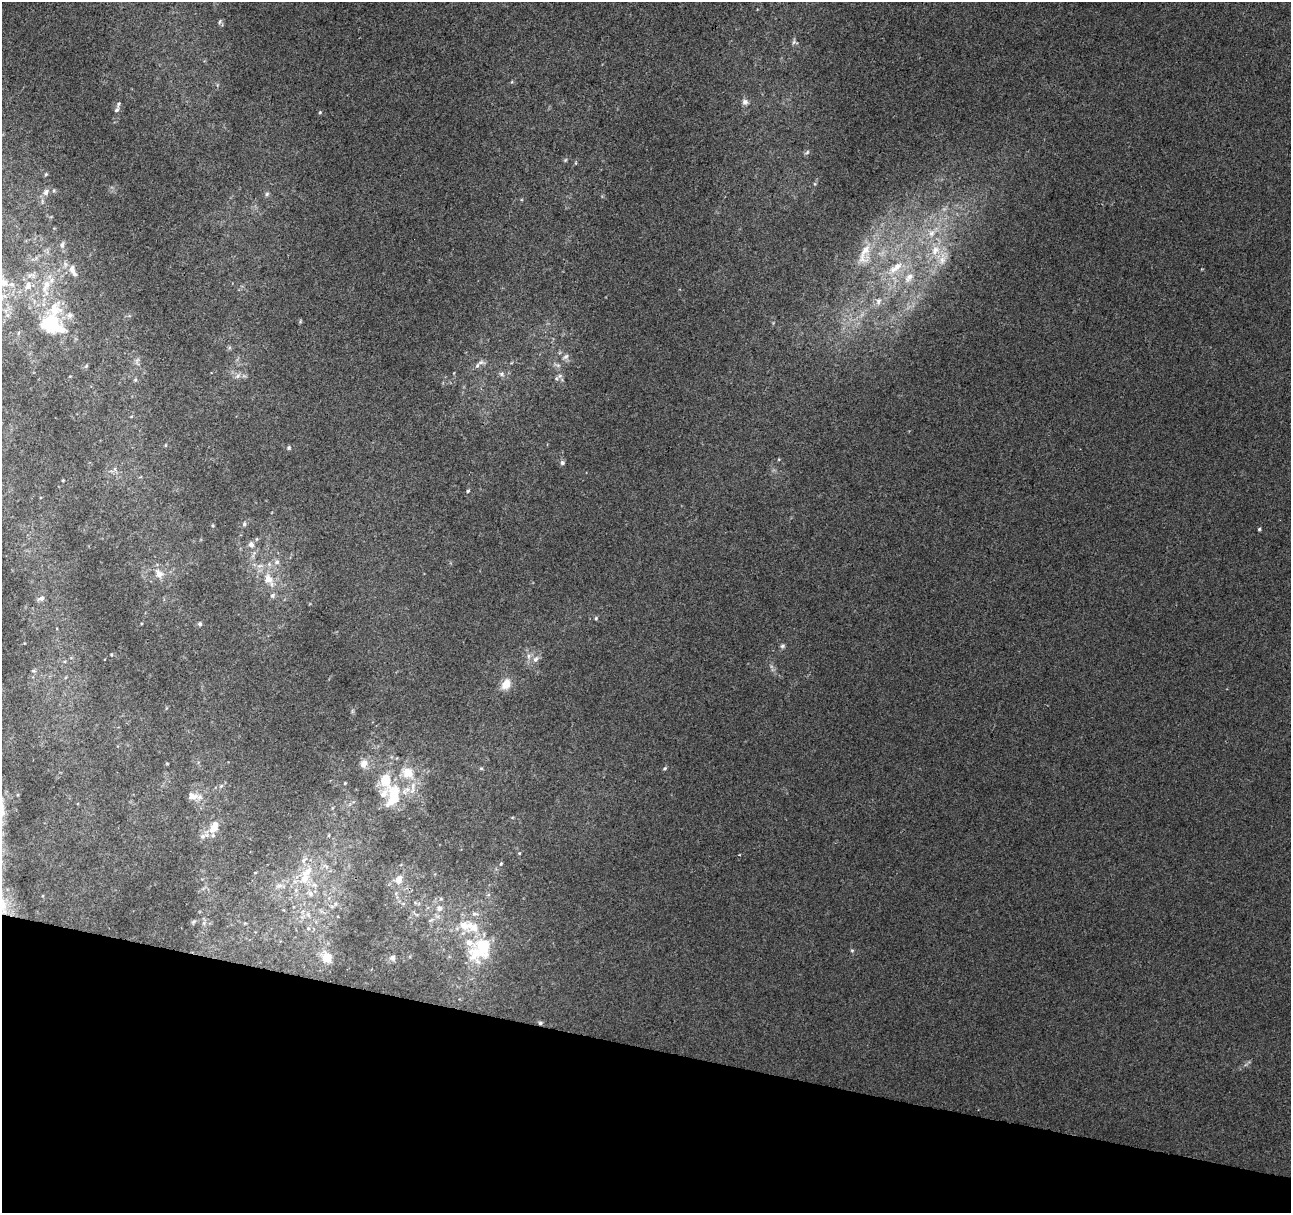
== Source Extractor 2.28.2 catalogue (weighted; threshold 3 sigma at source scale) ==
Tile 15 of 4 x 4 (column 3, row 4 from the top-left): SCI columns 2586-3874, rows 282-1492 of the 5164 x 5344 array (HDU 1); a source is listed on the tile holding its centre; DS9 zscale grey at full resolution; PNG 1293 x 1215 px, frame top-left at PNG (2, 2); no overlay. Shown black and unused: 14% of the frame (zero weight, under 2 of 3 exposures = <1% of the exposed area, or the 3 px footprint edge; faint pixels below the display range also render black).
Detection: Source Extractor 2.28.2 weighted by HDU 2 'WHT'; one run over the whole footprint, this tile lists its part. Background 0.0107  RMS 0.0066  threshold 0.0296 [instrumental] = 3 sigma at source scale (4.5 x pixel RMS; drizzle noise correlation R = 1.50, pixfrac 1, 0.0396/0.0396 arcsec/px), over >= 5 px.
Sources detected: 97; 1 inside a brighter object's white glare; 1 cosmic-ray / hot-pixel residue — not listed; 16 inside a brighter listed object's ellipse — not listed separately; the other 79 listed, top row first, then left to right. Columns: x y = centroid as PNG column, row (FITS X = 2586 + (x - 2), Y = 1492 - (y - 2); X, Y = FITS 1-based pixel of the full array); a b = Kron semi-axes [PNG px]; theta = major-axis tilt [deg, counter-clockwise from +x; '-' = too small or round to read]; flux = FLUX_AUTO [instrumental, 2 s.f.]
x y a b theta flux
220 22 7 4 71 1.1
794 42 8 5 81 1.4
745 102 9 8 - 2.5
117 110 10 5 52 1.9
320 112 5 4 - 0.65
807 152 8 5 31 1.2
565 160 6 4 46 0.78
46 174 5 4 - 0.79
46 192 10 7 63 2.8
267 194 6 5 - 1.1
931 233 12 9 66 5.7
62 245 9 6 71 1.9
935 250 15 12 55 10
865 254 36 15 75 19
896 267 26 10 37 13
72 270 17 7 -65 5
909 277 17 9 51 7.1
28 286 11 8 75 5.1
4 296 8 6 -9 3
878 301 11 7 72 3.4
54 309 28 21 -78 26
7 315 6 6 - 2
18 333 6 4 71 1
565 357 10 6 38 2.3
481 362 12 6 -2 2.7
86 366 6 3 72 0.74
502 374 8 6 -16 1.9
238 376 9 7 46 2.5
560 376 7 6 - 2.1
135 380 5 4 - 0.84
166 445 5 3 - 0.55
289 448 6 5 - 1.1
562 463 6 6 - 1.7
63 480 4 3 - 0.52
468 491 5 4 - 0.81
244 524 7 5 -89 1.2
1259 529 4 4 - 0.86
251 544 10 8 -71 3.1
277 562 7 7 - 2.5
159 574 12 9 -55 5.8
269 579 14 12 -55 9.1
273 595 8 6 53 1.6
41 598 9 6 19 2.4
596 618 5 4 - 0.91
200 624 6 5 - 1.2
782 646 7 5 17 1.3
111 654 4 3 - 0.62
528 656 7 4 90 1.7
535 659 10 7 57 3.3
33 671 6 4 0 0.84
506 684 12 9 54 9.1
167 763 5 3 - 0.58
364 764 12 9 68 5.6
665 768 5 4 - 0.91
345 783 4 3 - 0.54
221 786 6 5 - 1.3
193 796 16 10 -6 5.7
393 796 31 16 76 27
214 827 20 11 62 8.5
519 853 5 4 - 0.68
304 860 12 7 42 3.2
501 864 5 4 - 0.92
255 872 4 3 - 0.47
304 878 19 13 66 14
399 880 11 9 75 5.2
279 886 9 7 10 3
310 893 9 7 -44 3.2
441 899 6 4 -18 0.85
335 904 6 5 - 1.5
439 908 8 7 - 3.4
308 914 7 7 - 2.2
475 914 9 6 -10 2.2
193 922 7 4 32 1.1
245 923 6 3 17 0.65
852 950 5 4 - 0.82
475 952 36 24 -74 29
327 957 10 9 - 11
392 958 7 7 - 2.2
540 1023 6 5 - 1.3
Overlapping masked pixels (flux is a lower limit): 1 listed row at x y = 540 1023
Unlisted compact peaks at least as high as the median listed source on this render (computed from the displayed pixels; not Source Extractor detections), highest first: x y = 481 768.